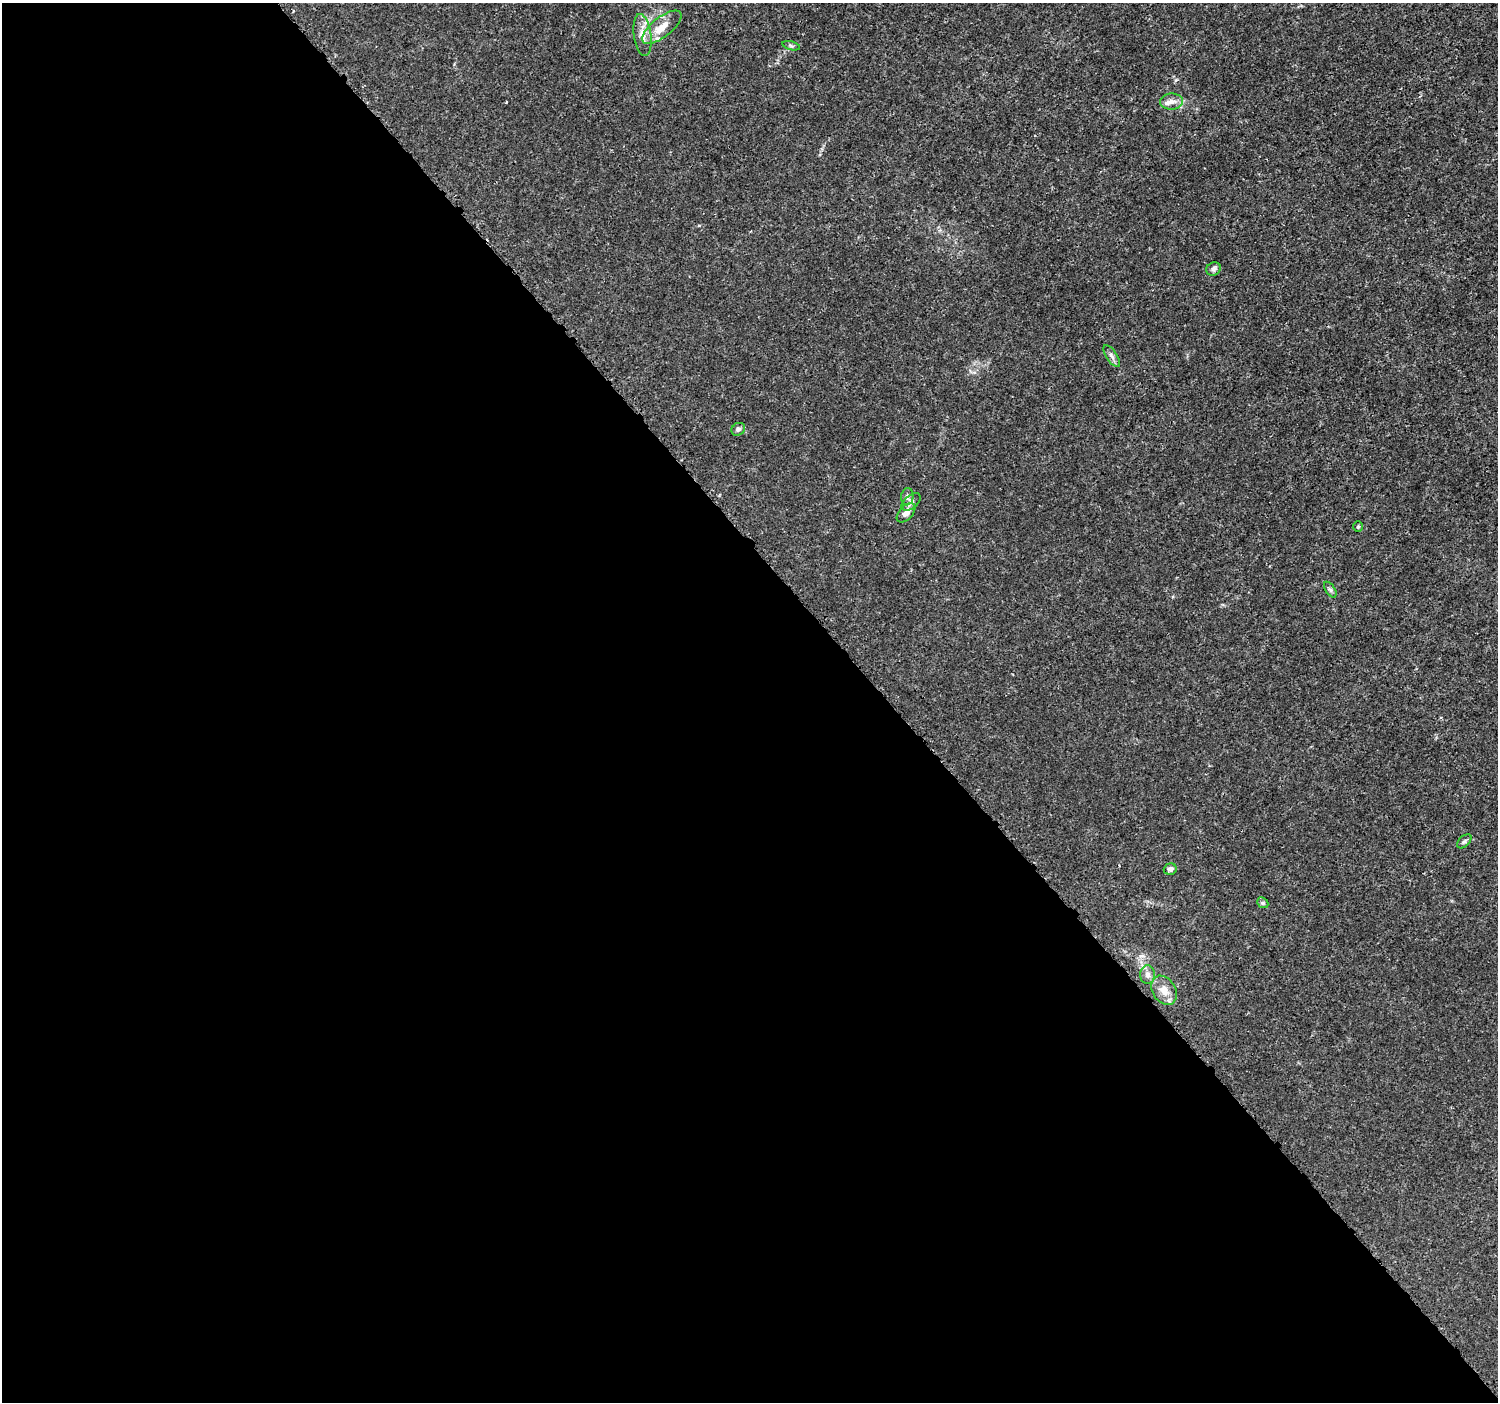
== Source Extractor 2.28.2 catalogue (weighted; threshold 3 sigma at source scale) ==
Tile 9 of 4 x 4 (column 1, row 3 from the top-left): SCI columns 24-1519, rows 1565-2964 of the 6039 x 5993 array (HDU 1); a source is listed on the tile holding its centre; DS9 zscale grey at full resolution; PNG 1500 x 1404 px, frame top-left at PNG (2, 3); each listed source drawn as its Kron ellipse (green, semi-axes under 4 px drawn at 4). Shown black and unused: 59% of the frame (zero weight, under 3 of 5 exposures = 2% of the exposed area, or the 3 px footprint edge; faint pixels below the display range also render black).
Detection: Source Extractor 2.28.2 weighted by HDU 2 'WHT'; one run over the whole footprint, this tile lists its part. Background 0.0015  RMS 6.9e-04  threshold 0.0031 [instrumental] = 3 sigma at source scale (4.5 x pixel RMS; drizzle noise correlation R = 1.50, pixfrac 1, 0.0396/0.0396 arcsec/px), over >= 5 px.
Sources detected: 19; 2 inside a brighter listed object's ellipse — not listed separately; the other 17 listed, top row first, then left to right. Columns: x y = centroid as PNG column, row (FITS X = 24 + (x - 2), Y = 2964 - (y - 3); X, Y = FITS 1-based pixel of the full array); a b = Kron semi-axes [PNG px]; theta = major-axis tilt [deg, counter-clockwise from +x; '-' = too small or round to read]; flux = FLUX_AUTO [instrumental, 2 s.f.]
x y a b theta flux
662 27 24 10 38 1.1
642 35 21 8 -82 0.75
791 46 9 3 -14 0.11
1171 102 11 8 1 0.41
1214 269 7 6 - 0.21
1112 356 12 5 -56 0.24
738 429 7 6 - 0.17
907 497 8 6 82 0.22
911 502 11 6 41 0.26
906 513 12 6 48 0.49
1358 527 5 4 - 0.089
1330 590 9 4 -56 0.15
1464 841 8 5 45 0.16
1170 869 6 5 - 0.24
1263 903 6 4 -42 0.12
1148 975 9 7 -90 0.34
1164 990 16 11 -58 0.81